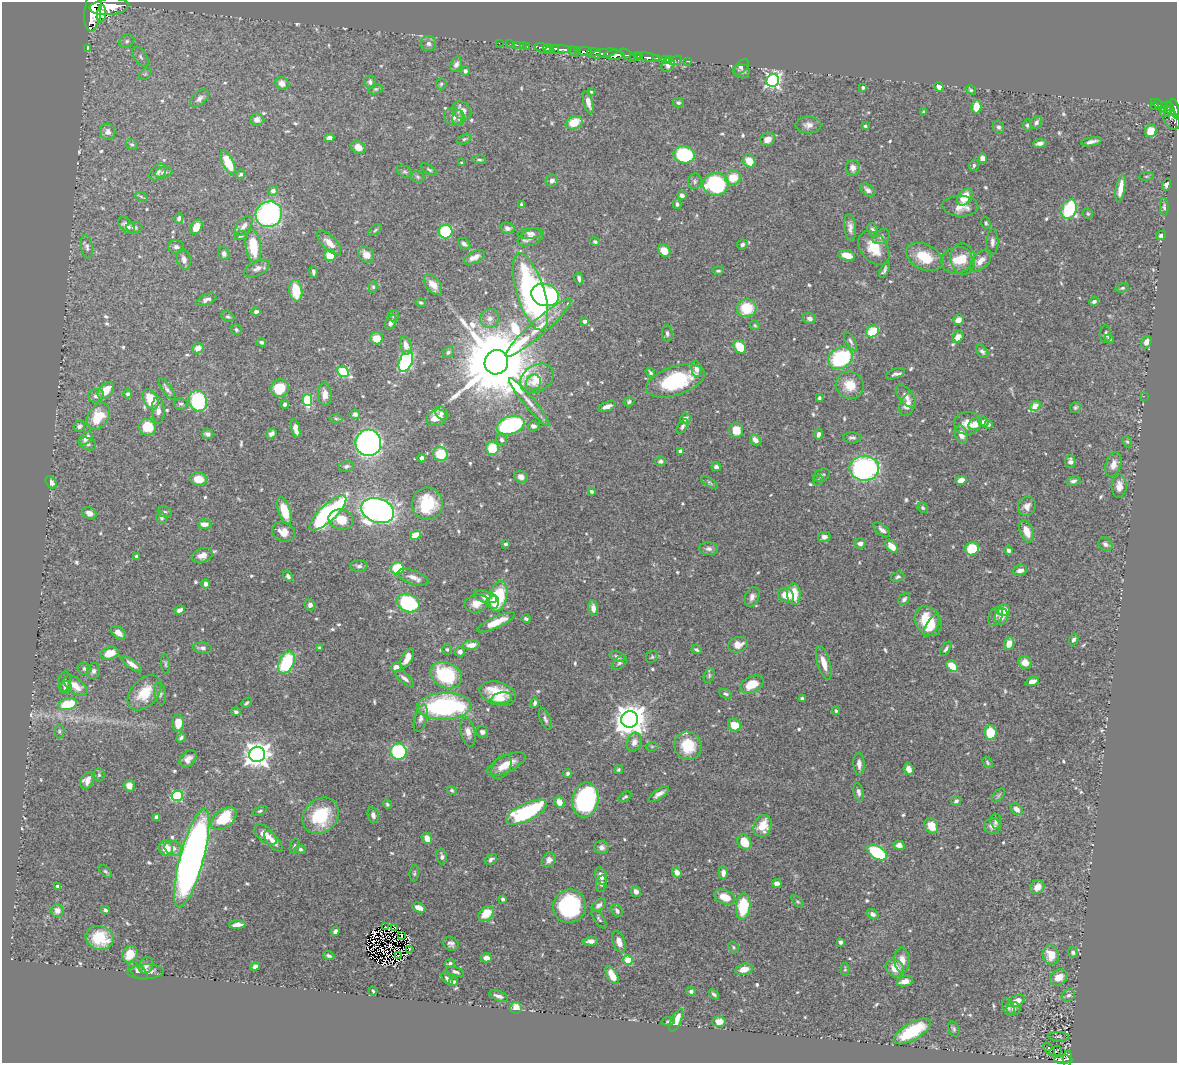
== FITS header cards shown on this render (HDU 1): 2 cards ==
NAXIS1  =                 1175
NAXIS2  =                 1061

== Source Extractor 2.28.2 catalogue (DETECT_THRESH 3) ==
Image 1175 x 1061 px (HDU 1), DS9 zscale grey, 1 PNG px = 1 image px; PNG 1179 x 1065 px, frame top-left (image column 1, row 1061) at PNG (2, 2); each listed source drawn as its Kron ellipse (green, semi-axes under 4 px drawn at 4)
Background 0.565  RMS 0.014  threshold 0.0409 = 3 sigma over >= 5 px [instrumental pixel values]
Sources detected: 662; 6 with non-positive FLUX_AUTO (blend fragments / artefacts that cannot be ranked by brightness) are neither listed nor drawn; of the other 656, the 500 brightest by FLUX_AUTO listed and drawn (156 fainter detections omitted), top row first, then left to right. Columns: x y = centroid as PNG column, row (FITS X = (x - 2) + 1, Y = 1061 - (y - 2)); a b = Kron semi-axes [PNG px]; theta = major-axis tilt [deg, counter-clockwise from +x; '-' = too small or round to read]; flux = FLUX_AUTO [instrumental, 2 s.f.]
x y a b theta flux
109 7 20 8 5 3500
93 11 20 8 83 4000
102 14 8 4 84 750
127 41 8 6 33 2.7
499 43 2 2 - 7.6
428 44 8 7 - 3.6
510 44 2 2 - 8
517 45 2 2 - 9.7
523 45 2 2 - 12
527 46 3 2 - 16
544 48 10 4 -14 870
548 48 5 2 - 520
87 49 3 2 - 6.1
554 49 4 3 - 390
558 49 13 3 0 990
573 51 6 4 -45 130
578 51 4 3 - 150
584 51 7 3 2 290
594 52 7 3 -3 240
603 53 14 3 10 420
614 55 10 4 1 1700
628 55 9 4 -39 400
639 56 4 3 - 350
141 57 11 6 -58 3.3
635 57 5 4 - 580
648 57 13 3 -12 180
656 58 4 2 - 40
666 59 3 3 - 27
670 59 2 2 - 4.8
676 60 7 4 22 15
687 61 3 2 - 7
456 64 8 5 64 3.6
668 65 8 6 54 5.1
741 67 10 5 43 1.9
465 71 4 4 - 2.5
742 71 8 7 - 2.6
145 74 7 4 44 1.7
773 80 6 6 - 240
370 82 7 6 - 2.8
282 83 7 6 - 5.5
441 84 5 5 - 1.4
863 87 3 3 - 2.3
939 87 5 4 - 6.3
376 89 7 5 15 1.5
971 90 5 4 - 1.6
591 92 3 3 - 1.6
199 98 11 6 43 3.6
588 102 11 4 -76 6.2
678 103 5 5 - 2
1160 105 9 3 -34 120
1165 105 3 3 - 78
1155 106 4 3 - 94
976 107 7 5 86 15
1170 109 8 4 -66 240
1175 109 10 3 -79 500
462 111 10 8 -44 10
924 112 4 3 - 1.6
1167 113 4 2 - 27
454 117 10 8 -10 6
1170 117 13 7 -56 210
459 118 8 6 88 3.1
257 120 6 6 - 4.8
1036 122 7 5 45 3.1
574 123 8 6 23 22
808 125 13 8 0 5.6
1027 125 5 4 - 1.7
865 126 4 3 - 1.4
999 127 6 5 - 2.4
1151 131 6 5 - 18
108 132 8 7 - 5.9
329 138 5 4 - 4.1
464 139 7 4 26 1.7
767 139 8 6 29 8.2
1091 142 10 3 12 4.2
1040 143 7 4 8 4.1
132 144 6 5 - 1.9
358 147 8 6 -25 8.3
684 155 10 8 -12 82
983 158 5 4 - 6.4
479 160 7 3 -4 1.6
749 161 7 5 -54 15
228 163 13 5 -63 27
462 163 3 3 - 1.5
974 165 6 5 - 1.9
853 168 8 7 - 6.8
429 170 9 4 -34 1.7
158 172 10 6 43 3.1
164 172 9 5 15 3.2
405 172 8 5 -28 2
241 174 5 4 - 1.7
1146 176 7 4 8 1.4
417 177 7 5 -22 1.9
733 178 8 7 - 18
552 180 6 6 - 3.4
695 181 8 6 77 2.7
716 184 13 11 8 95
1167 185 6 4 71 3.7
1120 188 13 4 80 11
868 190 8 5 -37 4.4
273 191 5 5 - 4.9
682 195 5 4 - 3.2
141 196 7 4 -21 1.4
965 197 9 6 54 17
677 204 5 4 - 2.2
521 205 4 3 - 1.5
960 206 18 10 -3 11
1164 207 8 4 -88 2
1069 209 10 7 69 79
269 214 13 12 - 170
1088 214 5 5 - 1.7
179 218 5 4 - 2.2
986 223 6 4 -73 1.6
126 225 10 6 -47 7.6
244 226 12 6 51 4.2
196 227 8 5 62 9.2
850 227 13 6 -85 5
134 228 8 5 1 2.6
507 228 7 5 -13 4.4
375 230 8 4 37 1.6
873 230 7 5 -70 2.7
445 232 7 7 - 59
530 233 12 5 5 4.2
1161 235 5 4 - 2.2
241 236 6 4 19 1.7
530 237 14 8 24 8
881 237 9 6 31 3
595 242 5 4 - 1.8
992 242 13 6 88 3.8
329 243 15 7 -45 9.8
464 244 7 5 -40 2.8
742 244 5 5 - 2.3
253 246 17 7 -82 34
87 247 12 6 -79 3.2
176 247 8 7 - 3.6
874 248 19 13 -52 22
664 251 7 5 -48 14
224 254 7 5 -71 2.8
330 255 6 5 - 19
366 255 8 7 - 9.3
847 255 8 5 -15 11
474 257 11 5 26 5.5
924 257 19 12 -27 26
184 259 11 7 -77 4.8
963 259 16 12 -81 14
957 260 16 13 14 14
980 261 14 7 45 8.2
257 268 13 7 25 4.7
884 270 8 3 63 2.4
718 271 5 4 - 1.7
313 272 6 3 -85 2.6
579 279 6 4 -79 2.6
433 285 12 7 -50 10
373 287 5 4 - 1.4
1122 288 7 4 15 1.4
296 291 11 6 -83 27
530 292 40 13 -73 240
545 295 14 11 -17 200
206 300 10 5 22 3.6
1094 301 5 4 - 2.5
421 303 5 4 - 1.4
747 308 10 9 - 30
256 312 4 4 - 2.4
393 316 6 5 - 2.1
228 317 7 5 -23 1.7
490 318 10 9 - 5.6
810 318 6 5 - 3.6
958 320 6 5 - 5.1
585 321 3 3 - 3.6
391 323 8 5 64 4.4
755 325 5 4 - 1.4
538 328 43 8 41 23
236 330 5 5 - 1.7
873 331 7 5 37 31
667 333 8 5 -83 2.7
1105 334 8 5 88 2.6
958 337 6 5 - 9.9
377 338 6 6 - 15
1109 339 5 4 - 1.8
851 341 10 4 -60 2.6
261 342 5 4 - 2.2
1146 342 6 5 - 5.7
406 345 9 5 -80 6.6
740 347 7 5 -53 23
198 348 6 5 - 6.2
982 351 7 5 -48 2.5
448 352 6 5 - 1.8
840 358 13 10 28 73
406 361 11 6 68 160
496 362 12 11 - 16000
696 369 8 5 -85 4.7
343 372 6 5 - 75
650 373 5 4 - 1.9
896 374 10 5 19 3.3
537 378 18 13 33 21
675 381 30 14 18 74
533 382 8 7 - 4.8
850 385 14 13 - 16
280 388 9 8 - 22
167 389 13 4 -55 3.3
106 390 10 6 48 15
128 394 4 4 - 2.2
325 394 12 6 -87 7.3
96 396 8 6 16 3.4
906 396 13 7 -50 5.6
1144 396 2 2 - 15
819 398 3 3 - 1.7
151 399 11 7 -60 28
307 400 6 4 -89 50
198 401 11 9 -70 75
529 402 30 5 -50 9.8
629 402 5 4 - 2
181 404 7 5 -11 2.1
285 404 4 4 - 3
907 405 12 7 70 8.7
607 406 9 4 21 6.2
1035 406 6 4 39 24
1075 407 6 5 - 1.7
158 410 13 6 -88 5.3
441 413 8 5 -45 3.5
355 414 5 5 - 3
98 416 14 10 56 24
437 418 10 8 22 18
336 419 6 4 -2 1.5
685 419 5 5 - 5.6
983 422 5 4 - 4.9
968 423 13 11 10 12
975 424 7 5 40 11
989 424 4 4 - 2
511 425 14 9 18 120
79 426 6 5 - 2.6
533 426 6 5 - 3.8
682 426 8 4 56 2.2
147 427 8 8 - 23
296 429 10 4 -77 6.3
736 430 7 7 - 13
208 434 6 5 - 3.5
271 434 5 4 - 2.9
819 434 5 4 - 3.8
961 434 9 6 -72 8.8
86 438 8 5 45 7.7
852 438 9 5 0 2.5
501 440 6 5 - 2.3
755 440 6 4 -48 5.5
1127 442 6 4 -66 1.4
368 443 13 13 - 370
88 444 9 6 -21 2.9
492 448 6 6 - 26
680 451 4 3 - 2
441 454 7 7 - 28
422 458 4 4 - 3.6
660 461 5 4 - 2.8
1070 461 6 5 - 3.8
1113 464 12 7 73 7.2
346 466 7 5 13 2.4
716 467 5 4 - 3.1
864 468 15 12 -1 180
822 475 9 6 28 2.6
521 477 6 5 - 6.2
199 479 8 6 -8 15
818 480 5 5 - 1.4
961 480 5 4 - 7.2
1073 481 7 4 11 2.7
51 482 7 4 -55 6.6
710 482 10 4 -34 1.7
1119 486 12 7 88 7.2
591 491 4 3 - 1.9
427 504 16 15 - 42
1027 506 10 8 63 5.9
923 508 5 4 - 1.6
284 511 14 6 -72 23
378 511 17 12 -19 450
165 512 7 5 -14 1.8
89 513 7 5 -25 5.1
328 513 24 8 43 180
161 518 6 5 - 2.3
341 520 13 10 -14 15
204 524 7 4 -3 5.9
882 530 10 5 -41 3.9
1027 531 11 6 -68 12
283 532 12 9 -23 9.7
415 535 5 4 - 15
824 537 6 5 - 4.2
860 543 5 5 - 4.2
506 544 4 3 - 1.7
1105 544 7 6 - 2.8
891 546 7 5 -44 12
709 549 9 6 -7 3.4
972 549 7 6 - 31
1008 550 5 4 - 2.8
202 555 11 7 17 8
136 556 3 3 - 1.9
359 566 8 6 3 3
397 568 6 6 - 33
1020 570 7 5 17 5.6
288 576 6 4 -57 2.7
413 577 16 6 -19 7
898 577 7 5 21 2
206 584 5 4 - 4.4
794 594 11 7 -87 20
786 595 8 6 -30 12
498 596 15 8 77 57
486 597 12 5 -15 7
752 597 10 7 67 4.1
904 599 7 5 45 2.2
493 602 7 5 70 6.8
408 603 11 9 -26 75
476 603 12 9 15 9.3
310 605 6 5 - 3.4
593 608 8 5 -83 5.1
180 610 5 4 - 3.7
1003 610 7 5 -5 13
996 616 10 6 65 2.8
1001 616 8 6 74 7
526 619 5 4 - 2.1
928 621 16 12 -59 37
496 622 21 5 24 17
932 626 13 5 57 11
118 633 9 5 -38 6.1
1073 640 6 4 63 2.4
1009 644 6 5 - 9.4
471 645 8 4 4 7
738 645 10 7 16 9.8
203 648 9 5 -8 3.5
319 648 4 3 - 1.4
447 649 5 4 - 1.4
946 649 8 4 56 2.1
696 650 5 4 - 1.6
460 652 5 5 - 4.2
110 653 9 6 15 14
617 657 8 5 -24 2.7
652 657 6 5 - 1.5
407 658 11 5 63 8.5
286 662 12 7 63 69
619 663 9 5 44 2.3
824 663 17 6 -73 9.6
1025 663 6 6 - 11
132 664 12 4 -36 6.5
165 664 10 4 -83 1.8
952 666 6 5 - 20
396 667 5 4 - 5.5
84 669 6 6 - 2.3
93 671 8 6 77 3.2
446 675 16 12 -26 61
709 675 7 5 65 1.7
404 678 11 4 -40 3.9
65 682 10 6 87 4.5
1032 682 7 4 19 5.8
752 684 12 7 26 20
75 686 14 7 -38 10
65 687 7 5 60 2.9
144 693 20 13 48 24
160 693 11 5 -82 2.7
498 693 19 11 -16 27
726 694 7 4 -23 1.7
502 698 10 5 10 5.6
802 698 3 3 - 1.9
246 703 6 4 42 1.7
535 703 5 3 - 2.4
68 704 9 5 13 35
444 706 27 13 2 150
836 711 4 3 - 1.5
236 712 5 4 - 2.6
421 718 14 6 76 4.1
545 719 12 5 -69 2.9
630 719 8 8 - 1600
178 723 8 6 87 13
735 725 6 6 - 18
59 731 7 5 87 1.6
468 732 15 7 -79 6.1
482 732 6 5 - 3
990 733 7 6 - 27
181 738 5 3 - 2.2
634 742 10 7 73 5.6
652 746 6 4 0 1.4
688 746 14 13 - 30
399 752 8 8 - 93
257 754 8 7 - 960
188 759 10 7 46 6.5
987 763 6 3 -56 1.4
506 764 21 8 26 14
859 764 11 5 -87 5.3
501 767 13 8 58 6.9
909 769 6 4 -67 5.4
618 770 4 4 - 1.5
567 773 5 4 - 1.9
99 775 6 5 - 1.6
87 780 9 6 61 8.5
129 786 6 5 - 5.7
452 790 5 4 - 1.5
859 792 9 5 -79 3.5
659 794 12 4 34 5.2
998 795 8 5 45 1.7
177 796 5 5 - 80
625 797 7 4 32 1.7
585 800 17 13 79 170
956 801 5 4 - 3.2
559 802 5 5 - 9.5
387 804 5 4 - 1.7
1017 809 7 5 -38 5.2
260 811 8 4 24 1.7
527 812 22 8 26 110
373 815 8 5 -77 3.6
321 816 20 16 47 45
157 817 4 4 - 5.2
224 818 14 9 38 40
996 821 7 5 -86 2.5
763 826 11 9 70 17
931 826 8 6 -58 15
992 826 8 7 - 5.2
265 835 13 7 -40 9.7
427 838 6 5 - 9.6
273 841 12 5 -50 6.9
744 842 8 6 -59 18
899 845 5 4 - 4.8
294 846 8 4 76 1.5
601 847 7 6 - 4.2
166 848 7 6 - 13
173 848 9 7 -25 6.3
300 849 5 4 - 1.8
877 852 11 6 -31 74
442 857 8 5 -80 2.9
192 858 51 12 75 680
491 859 6 4 37 2.8
549 860 8 6 50 5.6
105 871 7 4 -44 1.6
677 872 5 4 - 6.6
414 873 8 4 85 1.6
723 873 7 4 -88 4.9
601 876 9 5 -71 7
777 883 5 4 - 3.6
601 884 8 5 80 3.1
58 886 4 3 - 2
1037 887 7 6 - 11
636 892 5 5 - 4.8
725 897 11 7 -19 15
503 899 4 3 - 2.1
798 902 8 4 -44 1.5
599 905 8 5 40 3.7
569 906 17 16 - 110
743 907 13 7 83 49
419 908 7 4 -22 8
57 910 6 6 - 6.4
106 910 4 3 - 2.1
617 911 7 5 -56 2.9
486 913 9 6 43 22
873 914 6 4 -34 3.3
599 919 11 4 -55 2.1
237 925 8 4 4 6.3
386 927 3 2 - 1.5
395 927 3 2 - 1.6
335 931 4 4 - 3
401 936 3 2 - 1.7
100 938 14 11 -20 27
591 941 7 4 3 5.1
619 942 11 6 -72 8
841 942 4 3 - 2.5
451 944 8 6 -30 3.6
733 947 6 4 -55 1.4
409 949 2 2 - 6.1
1073 952 5 4 - 1.9
130 954 9 7 58 16
1051 955 10 8 -73 16
329 956 6 4 -19 2.2
398 956 3 2 - 2.2
486 958 5 4 - 7.6
628 960 5 4 - 41
902 960 13 7 -88 9
450 964 5 4 - 2.3
146 965 9 7 64 4
255 966 5 4 - 3.4
895 968 10 8 -36 12
744 969 9 5 14 11
845 969 7 4 89 1.4
138 971 12 6 -41 3.6
146 972 18 7 2 6.8
455 972 9 4 -19 2.8
612 975 10 5 -62 15
1059 977 9 7 34 11
447 979 7 4 -49 3.3
905 981 8 5 11 6.6
454 982 5 4 - 1.7
373 991 4 2 - 1.5
691 991 5 4 - 2.2
714 994 6 3 -42 2
1068 995 7 5 29 3.1
499 996 10 4 -19 4.2
1016 1001 9 5 24 14
1008 1007 9 6 -70 3.1
516 1008 6 5 - 11
1013 1008 7 6 - 3.7
676 1020 12 5 63 13
668 1021 7 4 12 1.5
719 1021 7 5 5 7
954 1029 8 5 -66 2
912 1031 21 8 30 44
1059 1037 10 4 -2 2
1049 1049 7 4 -50 3.8
1055 1051 7 4 21 1.5
1067 1059 8 4 83 73
1063 1060 9 3 3 110
At the frame edge (FLAGS 8, measured only in part): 1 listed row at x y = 1175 109
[156 fainter detections neither listed nor drawn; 6 non-positive-flux detections neither listed nor drawn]